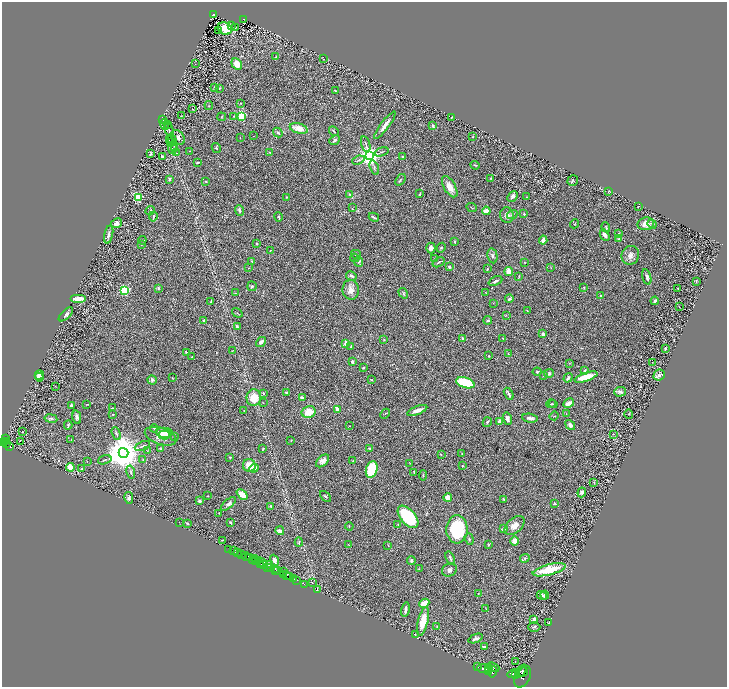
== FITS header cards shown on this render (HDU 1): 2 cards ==
NAXIS1  =                 1450
NAXIS2  =                 1369

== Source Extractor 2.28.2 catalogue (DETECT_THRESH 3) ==
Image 1450 x 1369 px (HDU 1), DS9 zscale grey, zoomed out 1/2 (1 PNG px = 2 x 2 image px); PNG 729 x 689 px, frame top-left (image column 2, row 1369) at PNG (2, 2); each listed source drawn as its Kron ellipse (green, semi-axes under 4 px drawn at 4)
Background 0.799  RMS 0.032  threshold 0.0972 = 3 sigma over >= 5 px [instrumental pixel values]
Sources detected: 362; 31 cannot appear on this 1/2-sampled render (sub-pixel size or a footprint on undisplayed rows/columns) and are neither listed nor drawn; the other 331 listed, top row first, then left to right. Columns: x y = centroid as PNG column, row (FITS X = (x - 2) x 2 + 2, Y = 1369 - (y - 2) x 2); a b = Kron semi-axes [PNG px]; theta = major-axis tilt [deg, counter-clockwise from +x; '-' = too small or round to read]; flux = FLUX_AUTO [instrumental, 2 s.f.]
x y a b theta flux
213 14 3 2 - 88
244 19 3 2 - 67
231 25 4 1 - 4.2
235 27 4 2 - 3.6
225 28 7 6 - 84
218 31 2 1 - 58
276 56 3 2 - 4.1
323 59 3 2 - 2.6
195 64 2 1 - 1.5
237 64 6 4 -61 65
214 87 2 2 - 9
219 88 3 3 - 6.2
335 91 2 2 - 5.3
241 103 2 1 - 1.8
209 105 4 2 - 4
193 109 3 2 - 2.8
181 116 2 2 - 1.8
233 116 3 2 - 2.6
241 116 3 3 - 750
221 117 4 2 - 4.9
452 117 2 2 - 2.2
163 120 4 1 - 3.2
164 125 5 2 - 4.5
167 125 3 2 - 4.3
385 125 17 3 53 36
433 126 2 2 - 52
299 128 9 5 -15 61
169 130 7 2 -75 7.2
334 131 5 2 - 5.7
278 133 5 3 - 10
253 136 2 1 - 1.7
178 137 8 5 -50 20
240 137 2 2 - 2.8
473 137 2 2 - 2.1
169 139 2 1 - 1.6
172 140 6 2 -69 6.4
335 140 6 4 42 10
170 142 3 2 - 2.7
366 144 8 2 -73 9.9
172 148 6 2 -82 5.9
175 148 3 1 - 1.9
216 148 5 3 - 7.3
190 151 2 2 - 1.9
270 152 3 2 - 5.8
382 152 7 2 18 7.7
151 153 4 3 - 9.8
176 153 2 2 - 2.5
370 156 4 3 - 5600
402 156 3 2 - 3.3
162 157 3 2 - 14
358 160 6 3 20 8.3
198 162 3 2 - 6.6
475 165 5 2 - 5.7
374 168 7 3 -71 10
491 178 3 2 - 3.9
169 179 4 3 - 8.8
400 180 6 2 51 5.9
573 180 5 5 - 8.8
206 181 2 2 - 3.1
450 187 12 5 -59 61
609 191 3 2 - 2.6
349 194 3 3 - 6.5
420 194 3 2 - 6.9
513 196 6 4 49 16
138 197 4 3 - 300
286 197 3 2 - 2.5
527 197 2 2 - 4.3
639 206 3 2 - 3
472 207 5 2 - 4.4
352 208 2 2 - 2.4
150 210 5 2 - 3.7
239 211 5 3 - 11
486 211 4 3 - 36
524 214 2 2 - 9.8
507 215 8 7 - 26
512 215 5 4 - 9.3
153 216 5 2 - 12
279 217 5 2 - 5.3
374 217 5 2 - 7.4
116 223 5 5 - 25
575 224 5 3 - 5.3
646 224 8 6 9 56
652 224 5 4 - 14
606 227 5 2 - 5.1
619 233 3 3 - 3.6
109 234 9 3 78 19
605 235 6 4 -61 18
619 239 3 3 - 11
142 240 4 2 - 9.4
543 240 4 3 - 35
454 242 3 2 - 5.4
257 243 3 2 - 4.3
141 244 2 2 - 11
431 248 5 4 - 29
441 248 5 3 - 6.9
270 250 2 1 - 2.7
356 254 5 4 - 8.8
630 255 9 8 - 33
492 256 7 5 -79 15
355 258 5 2 - 4.4
434 259 4 3 - 4.6
252 261 3 3 - 4.3
359 262 5 3 - 8.7
439 262 6 2 34 7.7
524 262 3 2 - 2.9
449 267 4 3 - 6.8
249 268 3 2 - 2.6
551 268 3 2 - 2.5
487 269 3 2 - 5.3
509 272 4 3 - 67
351 276 5 3 - 13
519 277 4 2 - 3.7
647 277 8 3 -75 14
495 281 7 2 23 14
696 281 3 2 - 4.2
252 286 5 4 - 10
584 287 2 2 - 3.9
158 288 4 3 - 6.3
678 289 2 1 - 2.2
125 290 3 3 - 680
351 290 10 8 -81 41
486 292 2 2 - 2.2
235 293 2 2 - 2.1
403 293 5 3 - 8.5
601 296 3 2 - 4.6
78 299 8 3 0 91
509 299 4 3 - 13
211 301 4 2 - 7.5
655 301 4 3 - 13
493 303 2 2 - 2.2
679 307 3 2 - 2.5
527 310 2 2 - 2.7
237 313 5 1 - 4.1
66 314 9 3 43 17
506 315 3 2 - 2.2
488 320 4 3 - 8.2
203 321 3 2 - 12
237 327 3 3 - 7.7
543 334 3 3 - 12
463 338 3 2 - 12
502 338 3 2 - 3.9
384 340 4 2 - 3.9
261 342 6 3 40 23
346 343 2 2 - 79
351 347 4 2 - 3.8
665 348 3 2 - 9.3
233 350 3 2 - 2
186 352 4 2 - 3.2
508 354 3 2 - 2.5
489 356 3 2 - 2.8
192 357 2 1 - 1.6
352 362 3 3 - 13
652 362 2 1 - 2.4
569 363 2 2 - 2.9
364 367 3 3 - 4.7
585 370 3 3 - 8.7
537 372 4 3 - 8.1
549 374 5 4 - 9.9
39 375 5 3 - 20
543 375 3 2 - 3.5
659 375 6 5 - 19
39 377 5 4 - 32
586 377 12 4 19 120
172 378 3 3 - 3.8
568 378 5 3 - 14
152 380 4 4 - 21
371 380 3 2 - 4.2
465 383 9 5 -18 310
55 386 2 1 - 1.7
620 392 6 5 - 17
263 393 2 2 - 8.9
287 393 4 2 - 8.9
509 394 6 3 -62 12
254 398 8 7 - 100
302 398 4 2 - 20
263 403 3 2 - 2.2
569 403 5 3 - 39
87 404 4 2 - 3.5
551 404 5 3 - 6.9
553 404 4 3 - 7
71 405 3 3 - 13
112 408 4 2 - 2.7
337 409 4 2 - 30
417 410 11 4 21 37
244 411 2 1 - 2
308 412 7 5 15 91
113 414 2 2 - 6.7
385 414 5 1 - 3.6
566 414 3 2 - 2.6
629 414 5 3 - 5.9
554 416 5 2 - 3.5
77 417 7 4 -78 16
51 418 6 3 -10 9.6
530 418 8 3 -7 21
507 419 6 4 -77 30
499 421 2 2 - 50
487 422 5 3 - 8.7
68 425 4 3 - 7.5
570 425 5 4 - 19
350 426 2 1 - 2.3
154 428 4 4 - 6.9
22 432 2 1 - 2.4
164 433 8 5 -3 37
116 434 6 2 -69 8.1
613 434 2 2 - 2.2
164 435 6 3 2 17
160 436 16 8 -19 72
174 436 3 3 - 5.3
6 439 4 2 - 530
71 439 2 2 - 2.2
5 441 4 2 - 720
20 441 3 1 - 0.73
291 441 4 2 - 3.1
3 442 3 3 - 940
7 444 4 2 - 380
9 446 3 2 - 320
142 446 8 2 22 7.5
370 448 3 3 - 6.9
161 449 4 4 - 6.2
263 449 3 2 - 4.9
147 451 3 2 - 2.8
123 453 5 5 - 19000
462 453 4 2 - 3.8
441 455 3 2 - 3.2
230 457 2 2 - 6.1
143 459 3 2 - 3.7
105 460 7 2 18 7.9
323 461 8 5 43 25
353 461 2 2 - 2
87 462 2 2 - 2.1
410 463 3 2 - 2.8
249 465 7 6 - 79
462 466 2 2 - 3.9
70 467 4 3 - 77
254 468 5 4 - 47
82 469 3 2 - 3.5
372 469 8 5 74 260
131 472 7 2 -77 7.9
414 472 3 2 - 3.5
423 475 5 2 - 5.3
594 482 4 3 - 4.1
582 492 5 3 - 14
242 494 6 4 -43 74
208 496 2 1 - 2.7
325 496 6 3 -45 7.7
448 497 4 4 - 32
129 498 6 4 -79 12
504 499 3 3 - 7.9
199 501 3 3 - 14
228 504 9 4 41 19
555 504 4 2 - 4.7
271 506 4 2 - 5.8
219 513 2 1 - 2.2
408 517 13 7 -49 400
179 522 2 1 - 12
188 523 3 3 - 3.2
230 523 3 2 - 6
398 525 3 2 - 3.3
349 526 4 2 - 3
515 526 11 7 41 48
457 529 14 10 87 360
503 529 3 3 - 11
280 531 4 4 - 19
469 539 6 3 -71 7.7
222 540 2 2 - 2.2
514 541 5 4 - 46
299 542 4 3 - 5.6
349 545 3 2 - 3
388 545 4 2 - 3
488 545 3 3 - 5.5
229 549 2 1 - 43
234 551 3 1 - 55
238 553 2 2 - 200
242 555 3 2 - 830
246 557 4 3 - 150
249 558 3 2 - 110
254 558 3 2 - 500
450 558 7 2 -70 8.8
525 558 5 4 - 8.1
252 560 2 1 - 42
259 560 2 1 - 500
274 560 6 3 -70 37
411 560 4 4 - 12
255 561 3 1 - 740
262 562 2 1 - 200
261 564 3 1 - 140
264 564 3 2 - 350
269 564 3 2 - 680
267 567 2 1 - 460
271 568 3 3 - 740
275 568 3 2 - 900
419 569 4 3 - 4.4
276 570 2 1 - 390
278 570 3 2 - 850
449 570 8 6 26 20
549 570 17 5 15 200
284 572 3 1 - 48
284 574 2 2 - 650
287 575 2 1 - 990
289 577 3 2 - 1100
293 579 3 2 - 160
297 580 2 1 - 80
312 583 3 2 - 2.7
304 584 2 1 - 40
317 590 3 2 - 2.9
478 593 3 2 - 2.8
542 595 5 3 - 21
545 595 4 3 - 8.3
424 603 5 3 - 77
486 609 3 2 - 2.2
405 610 7 2 77 20
534 619 3 3 - 12
423 621 14 5 76 110
549 622 2 1 - 2.1
437 626 3 3 - 5.6
534 627 6 4 0 11
415 634 2 2 - 2.6
475 638 7 3 21 15
484 647 4 2 - 6.8
515 662 2 1 - 1.6
478 667 2 1 - 280
489 667 3 2 - 3400
493 667 6 3 -23 5800
484 669 7 4 -6 13000
488 671 3 2 - 4500
521 671 7 2 51 4900
492 672 5 3 - 5400
523 672 5 2 - 3200
513 673 6 3 18 7000
516 675 4 4 - 7300
523 677 11 7 60 8700
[31 sub-pixel or undisplayed-footprint detections neither listed nor drawn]